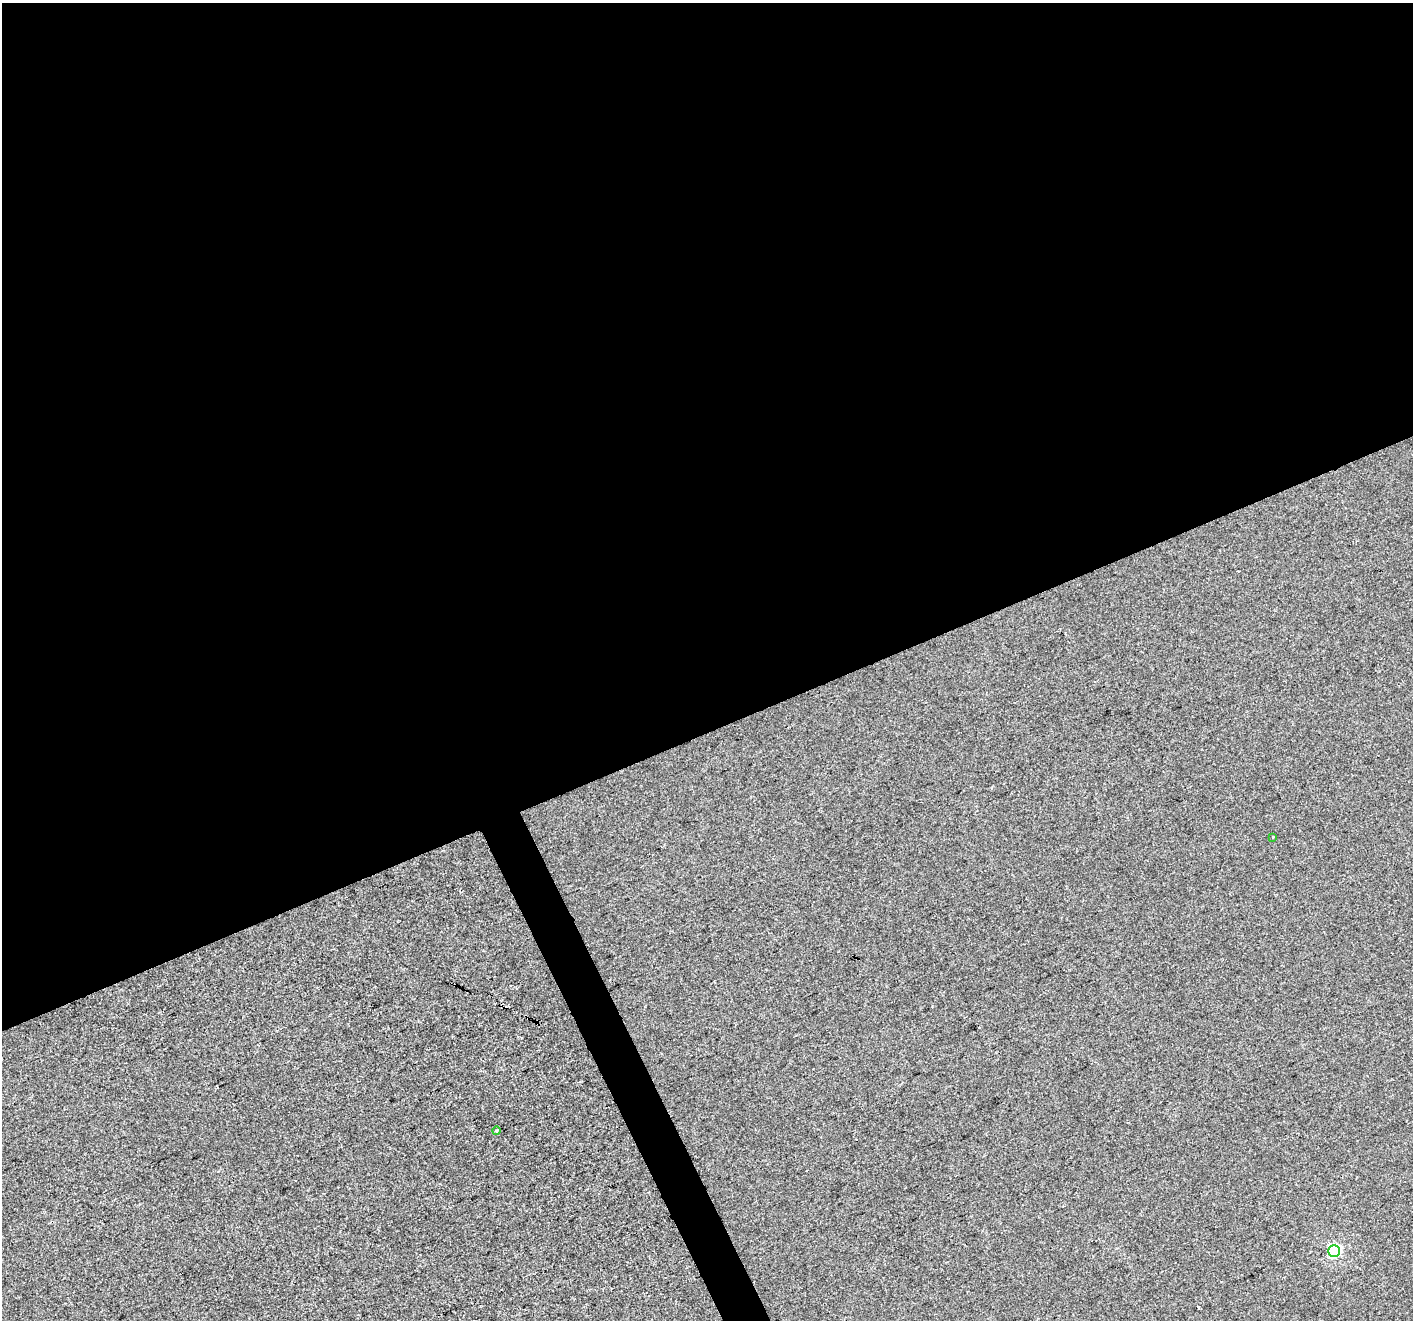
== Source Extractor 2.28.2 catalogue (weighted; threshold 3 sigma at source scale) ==
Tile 2 of 4 x 4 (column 2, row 1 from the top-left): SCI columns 1413-2823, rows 4102-5419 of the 5646 x 5506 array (HDU 1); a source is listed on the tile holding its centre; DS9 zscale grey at full resolution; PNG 1415 x 1322 px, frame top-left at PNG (2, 3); each listed source drawn as its Kron ellipse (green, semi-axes under 4 px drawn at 4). Shown black and unused: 57% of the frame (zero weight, under 2 of 3 exposures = <1% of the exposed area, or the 3 px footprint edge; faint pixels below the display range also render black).
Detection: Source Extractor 2.28.2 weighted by HDU 2 'WHT'; one run over the whole footprint, this tile lists its part. Background -4.19e-04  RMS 0.0056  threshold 0.025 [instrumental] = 3 sigma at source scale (4.5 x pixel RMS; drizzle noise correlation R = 1.50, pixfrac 1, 0.0396/0.0396 arcsec/px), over >= 5 px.
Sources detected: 6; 3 cosmic-ray / hot-pixel residue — neither listed nor drawn; the other 3 listed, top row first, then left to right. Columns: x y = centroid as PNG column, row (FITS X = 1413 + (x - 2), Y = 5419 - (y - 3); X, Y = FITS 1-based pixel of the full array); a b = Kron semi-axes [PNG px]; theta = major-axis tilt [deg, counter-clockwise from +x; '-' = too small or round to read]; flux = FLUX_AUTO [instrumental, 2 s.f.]
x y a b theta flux
1273 837 3 2 - 0.43
496 1131 4 3 - 1.8
1334 1251 6 5 - 70